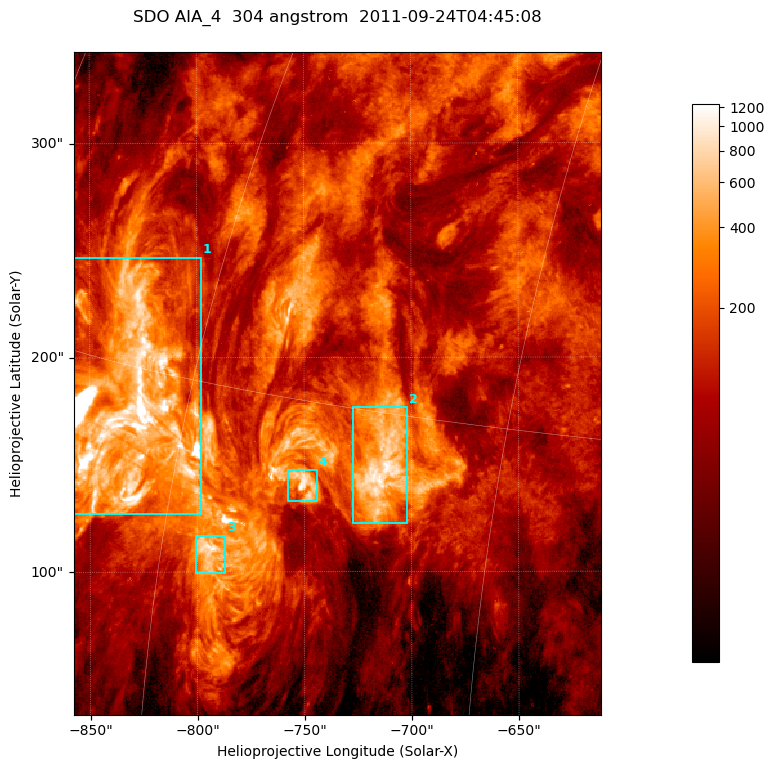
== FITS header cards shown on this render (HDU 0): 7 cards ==
TELESCOP= 'SDO     '           /
INSTRUME= 'AIA_4   '           /
WAVELNTH=                  304 /
WAVEUNIT= 'angstrom'           /
DATE-OBS= '2011-09-24T04:45:08.13' /
CTYPE1  = 'HPLN-TAN'           /
CTYPE2  = 'HPLT-TAN'           /

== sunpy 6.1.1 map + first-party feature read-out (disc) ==
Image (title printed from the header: SDO AIA_4  304 angstrom  2011-09-24T04:45:08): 410 x 515 px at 0.6 arcsec/px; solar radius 956 arcsec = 1593 px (partial field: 2.6% of the solar disc is inside the frame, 100% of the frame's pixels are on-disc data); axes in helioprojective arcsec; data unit not stated in the header (colour bar unlabelled)
Pointing: header CRPIX1/2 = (2058.21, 2041.36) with CRVAL1/2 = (0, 0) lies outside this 410 x 515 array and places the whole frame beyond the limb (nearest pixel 1.41 R_sun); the SolarSoft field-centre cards XCEN/YCEN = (-734.5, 187.9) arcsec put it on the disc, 1312 arcsec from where CRPIX/CRVAL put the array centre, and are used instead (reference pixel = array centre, CRVAL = XCEN/YCEN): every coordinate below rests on XCEN/YCEN
Orientation: roll -0.132 deg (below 1 deg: not rotated)
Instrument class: DISC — disc imager (sunpy class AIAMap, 304 A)
Bright regions (active regions / flare kernels): reference = the on-disc median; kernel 3 px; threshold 5 sigma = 384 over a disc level ~114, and >= 1.15x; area >= 211 px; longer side >= 5 px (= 3 arcsec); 4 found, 4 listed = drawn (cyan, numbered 1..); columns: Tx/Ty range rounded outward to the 2 arcsec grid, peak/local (2 s.f.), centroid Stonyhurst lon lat
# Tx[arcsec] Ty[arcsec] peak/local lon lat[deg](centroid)
1 -858..-798 126..248 130 -63 +14
2 -728..-702 122..178 10 -50 +13
3 -802..-786 98..118 10 -57 +10
4 -758..-744 132..148 11 -53 +13